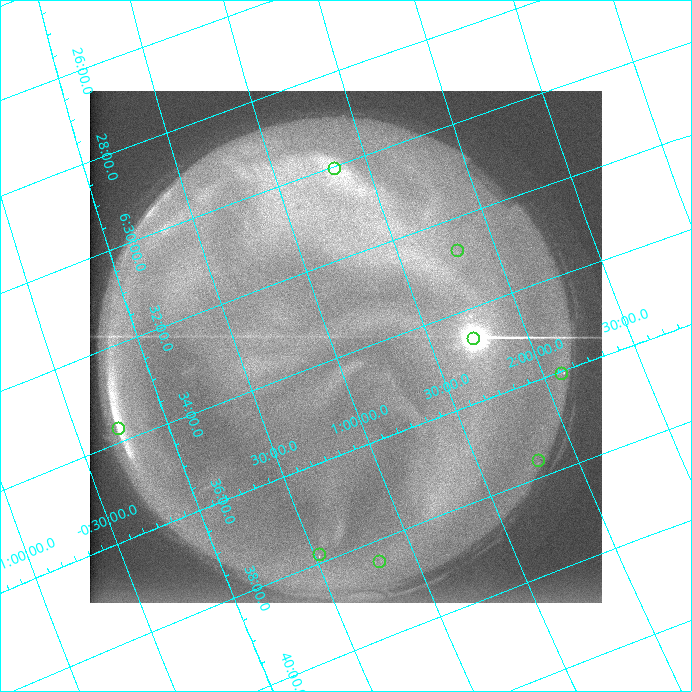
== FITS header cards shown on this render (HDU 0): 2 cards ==
NAXIS1  =                  512 /
NAXIS2  =                  512 /

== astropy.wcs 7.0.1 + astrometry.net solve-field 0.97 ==
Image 512 x 512 px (HDU 0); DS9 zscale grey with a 90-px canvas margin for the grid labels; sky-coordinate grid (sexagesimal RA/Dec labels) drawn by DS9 from the SOLVED WCS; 8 Tycho-2 reference stars matched to detected sources circled (green)
Header WCS: none
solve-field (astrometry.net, Tycho-2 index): SOLVED blind (the file carries no WCS)
Solved WCS: RA---TAN-SIP/DEC--TAN-SIP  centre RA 06:33:50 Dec +01:04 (98.46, +1.07 deg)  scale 19.6 arcsec/px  FOV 167.6' x 167.5'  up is -70 deg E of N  parity flipped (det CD > 0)
(file carries no celestial WCS; the grid is the blind solution)
Tycho-2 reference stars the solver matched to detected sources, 8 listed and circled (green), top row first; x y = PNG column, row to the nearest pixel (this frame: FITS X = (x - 90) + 1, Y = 512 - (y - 91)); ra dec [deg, ICRS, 3 dp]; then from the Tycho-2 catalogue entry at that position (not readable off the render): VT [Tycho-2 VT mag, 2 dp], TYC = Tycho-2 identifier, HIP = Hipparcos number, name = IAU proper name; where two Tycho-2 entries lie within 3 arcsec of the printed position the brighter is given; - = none
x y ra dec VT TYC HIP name
335 169 97.518 +1.328 8.11 146-824-1 - -
458 251 98.181 +1.811 8.48 146-24-1 - -
474 339 98.666 +1.728 7.84 146-144-1 31370 -
562 374 99.018 +2.097 8.29 150-1893-1 - -
119 429 98.432 -0.264 8.32 4798-804-1 31291 -
539 461 99.417 +1.811 7.77 147-639-1 31669 -
320 555 99.462 +0.527 7.12 147-692-1 31691 -
380 562 99.617 +0.817 8.50 147-2004-1 - -